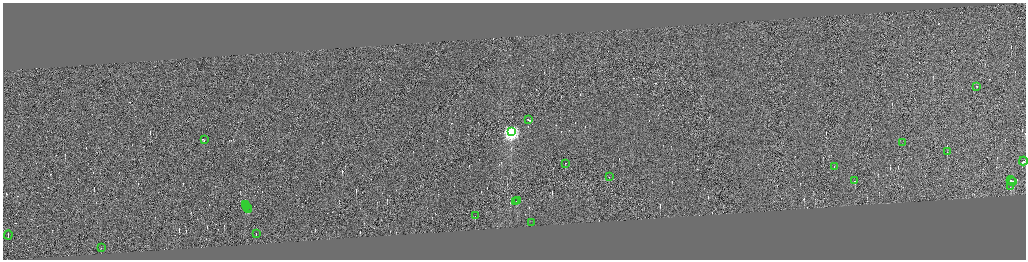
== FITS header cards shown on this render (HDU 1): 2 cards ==
NAXIS1  =                 4093
NAXIS2  =                 1030

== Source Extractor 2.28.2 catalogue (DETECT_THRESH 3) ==
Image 4093 x 1030 px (HDU 1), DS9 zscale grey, zoomed out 1/4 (1 PNG px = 4 x 4 image px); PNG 1028 x 262 px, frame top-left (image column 4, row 1030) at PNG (3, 3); each listed source drawn as its Kron ellipse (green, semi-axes under 4 px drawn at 4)
Background 0.327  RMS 4.2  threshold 12.7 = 3 sigma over >= 5 px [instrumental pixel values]
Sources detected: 347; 322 cannot appear on this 1/4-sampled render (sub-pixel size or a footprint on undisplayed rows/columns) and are neither listed nor drawn; the other 25 listed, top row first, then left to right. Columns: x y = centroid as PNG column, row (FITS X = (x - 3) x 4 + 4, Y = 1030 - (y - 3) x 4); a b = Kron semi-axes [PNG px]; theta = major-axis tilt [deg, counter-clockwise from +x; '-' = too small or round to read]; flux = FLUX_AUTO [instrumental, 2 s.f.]
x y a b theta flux
976 87 2 1 - 21000
529 120 3 1 - 44000
511 132 4 4 - 620000
204 140 2 1 - 48000
902 143 2 1 - 15000
947 152 2 1 - 11000
1023 162 4 1 - 30000
565 164 2 1 - 15000
834 167 2 1 - 21000
609 177 2 1 - 2900
854 181 2 1 - 9300
1011 181 4 2 - 92000
1012 182 2 1 - 55000
1010 187 2 1 - 3900
517 201 2 1 - 9000
516 202 2 2 - 11000
245 205 2 1 - 12000
246 207 2 1 - 18000
247 208 2 1 - 18000
248 210 4 1 - 41000
475 216 2 1 - 28000
531 223 2 1 - 3100
256 234 2 1 - 9200
8 235 4 1 - 31000
101 248 2 1 - 11000
At the frame edge (FLAGS 8, measured only in part): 1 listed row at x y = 1023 162
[322 sub-pixel or undisplayed-footprint detections neither listed nor drawn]